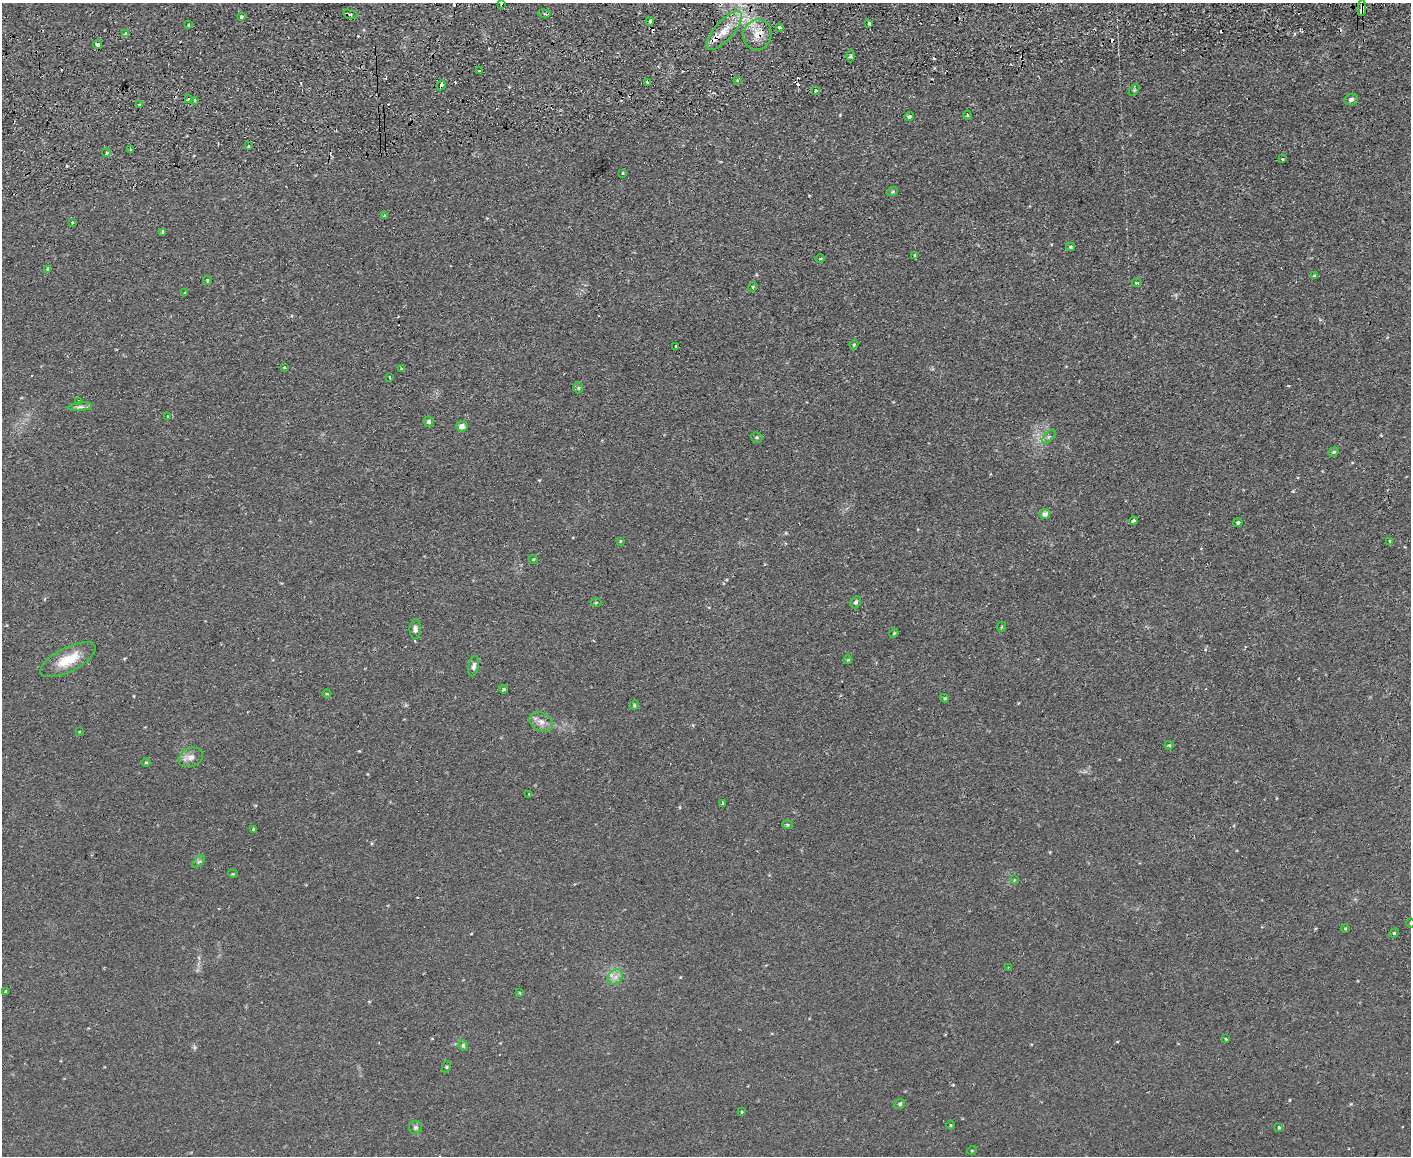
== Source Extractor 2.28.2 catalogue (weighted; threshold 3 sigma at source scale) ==
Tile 8 of 3 x 4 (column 2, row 3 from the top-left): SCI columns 1540-2948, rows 1209-2362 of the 4595 x 4724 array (HDU 1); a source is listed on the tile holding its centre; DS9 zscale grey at full resolution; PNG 1413 x 1158 px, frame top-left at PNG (2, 3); each listed source drawn as its Kron ellipse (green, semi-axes under 4 px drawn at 4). Shown black and unused: <1% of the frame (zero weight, under 2 of 3 exposures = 3% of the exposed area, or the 3 px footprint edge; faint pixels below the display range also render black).
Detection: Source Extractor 2.28.2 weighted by HDU 2 'WHT'; one run over the whole footprint, this tile lists its part. Background 0.0291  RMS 0.0052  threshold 0.0233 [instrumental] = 3 sigma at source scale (4.5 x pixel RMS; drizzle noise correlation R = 1.50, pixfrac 1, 0.05/0.05 arcsec/px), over >= 5 px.
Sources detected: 122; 18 cosmic-ray / hot-pixel residue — neither listed nor drawn; the other 104 listed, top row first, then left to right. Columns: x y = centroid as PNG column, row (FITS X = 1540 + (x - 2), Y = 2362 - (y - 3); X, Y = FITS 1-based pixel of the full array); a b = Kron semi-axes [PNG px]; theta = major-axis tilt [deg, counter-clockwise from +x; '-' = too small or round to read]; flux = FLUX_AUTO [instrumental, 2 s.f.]
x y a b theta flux
501 4 3 2 - 0.47
1362 8 8 3 84 8.8
544 13 6 3 -11 0.99
350 14 7 4 -15 1.6
241 17 3 3 - 2.1
650 21 4 3 - 1.3
869 23 3 3 - 1.2
189 25 3 3 - 1.1
779 27 3 3 - 1.6
724 31 24 9 48 8.9
126 33 3 3 - 3.2
757 35 15 14 - 7.4
97 45 4 3 - 3.7
851 56 6 4 89 0.71
479 71 3 2 - 0.78
737 80 3 3 - 0.67
647 82 3 3 - 2
441 85 5 3 - 3.2
815 90 3 3 - 1.9
1134 90 6 4 45 0.75
188 98 3 3 - 4.3
1351 99 7 5 17 1.3
195 100 3 3 - 1.1
140 104 3 3 - 2
967 115 4 4 - 0.68
909 117 5 4 - 0.94
248 146 3 3 - 1.1
130 150 3 3 - 0.72
106 153 4 4 - 1.3
1283 159 3 3 - 1.3
623 173 4 2 - 0.46
892 192 6 3 19 0.59
384 216 3 3 - 1.2
72 222 3 3 - 0.94
162 232 4 3 - 1.3
1071 247 4 4 - 0.84
915 256 4 2 - 0.67
820 258 5 3 - 0.48
47 269 3 3 - 3
1314 276 4 4 - 0.58
207 281 4 3 - 0.9
1136 283 4 3 - 0.72
753 287 5 4 - 0.6
185 293 3 3 - 0.92
854 345 4 4 - 0.51
676 346 3 2 - 1.4
284 367 3 3 - 0.89
401 369 3 3 - 3
389 377 3 3 - 0.96
578 388 5 5 - 0.77
78 401 3 3 - 0.84
80 407 12 4 6 1.6
167 416 3 2 - 0.5
429 422 5 5 - 1.1
462 426 5 5 - 3.1
757 437 6 5 - 0.78
1049 437 8 3 45 0.84
1334 452 5 4 - 0.68
1045 514 5 5 - 1.9
1133 521 4 3 - 1.5
1238 522 5 4 - 0.77
620 541 4 3 - 0.45
1390 542 3 3 - 1.1
533 559 5 3 - 0.44
856 602 6 5 - 1
596 603 5 3 - 0.48
1001 627 5 3 - 0.44
415 629 10 6 90 1.8
894 633 5 3 - 0.47
68 660 30 12 27 12
848 660 4 4 - 0.56
474 666 10 5 78 1.6
504 689 4 4 - 0.8
327 694 4 3 - 0.46
945 698 4 4 - 0.56
634 705 5 4 - 0.67
541 722 12 9 -29 3.6
79 731 3 3 - 0.67
1169 745 4 4 - 0.56
191 757 13 9 22 3.3
146 762 4 3 - 0.49
529 794 3 3 - 0.53
722 804 3 2 - 0.58
787 825 5 4 - 0.64
253 829 3 3 - 1.5
199 862 7 4 43 1.1
233 874 5 3 - 0.45
1014 879 4 3 - 1.1
1410 923 5 3 - 0.38
1345 928 4 3 - 0.42
1394 933 5 4 - 0.64
1008 968 3 3 - 0.46
615 977 8 6 46 2.6
6 991 4 4 - 0.96
520 993 4 3 - 0.48
1226 1039 3 3 - 0.88
463 1045 5 4 - 0.99
446 1067 5 3 - 0.51
899 1104 6 4 39 0.76
741 1112 4 3 - 1.8
950 1125 4 3 - 0.46
415 1127 6 6 - 1.1
1279 1127 3 3 - 0.84
972 1150 5 3 - 0.39
Overlapping masked pixels (flux is a lower limit): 7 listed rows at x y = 1362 8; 544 13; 350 14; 724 31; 757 35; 97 45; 441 85
Isophote crosses this tile's border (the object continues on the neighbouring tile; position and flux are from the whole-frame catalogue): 1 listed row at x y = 1410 923